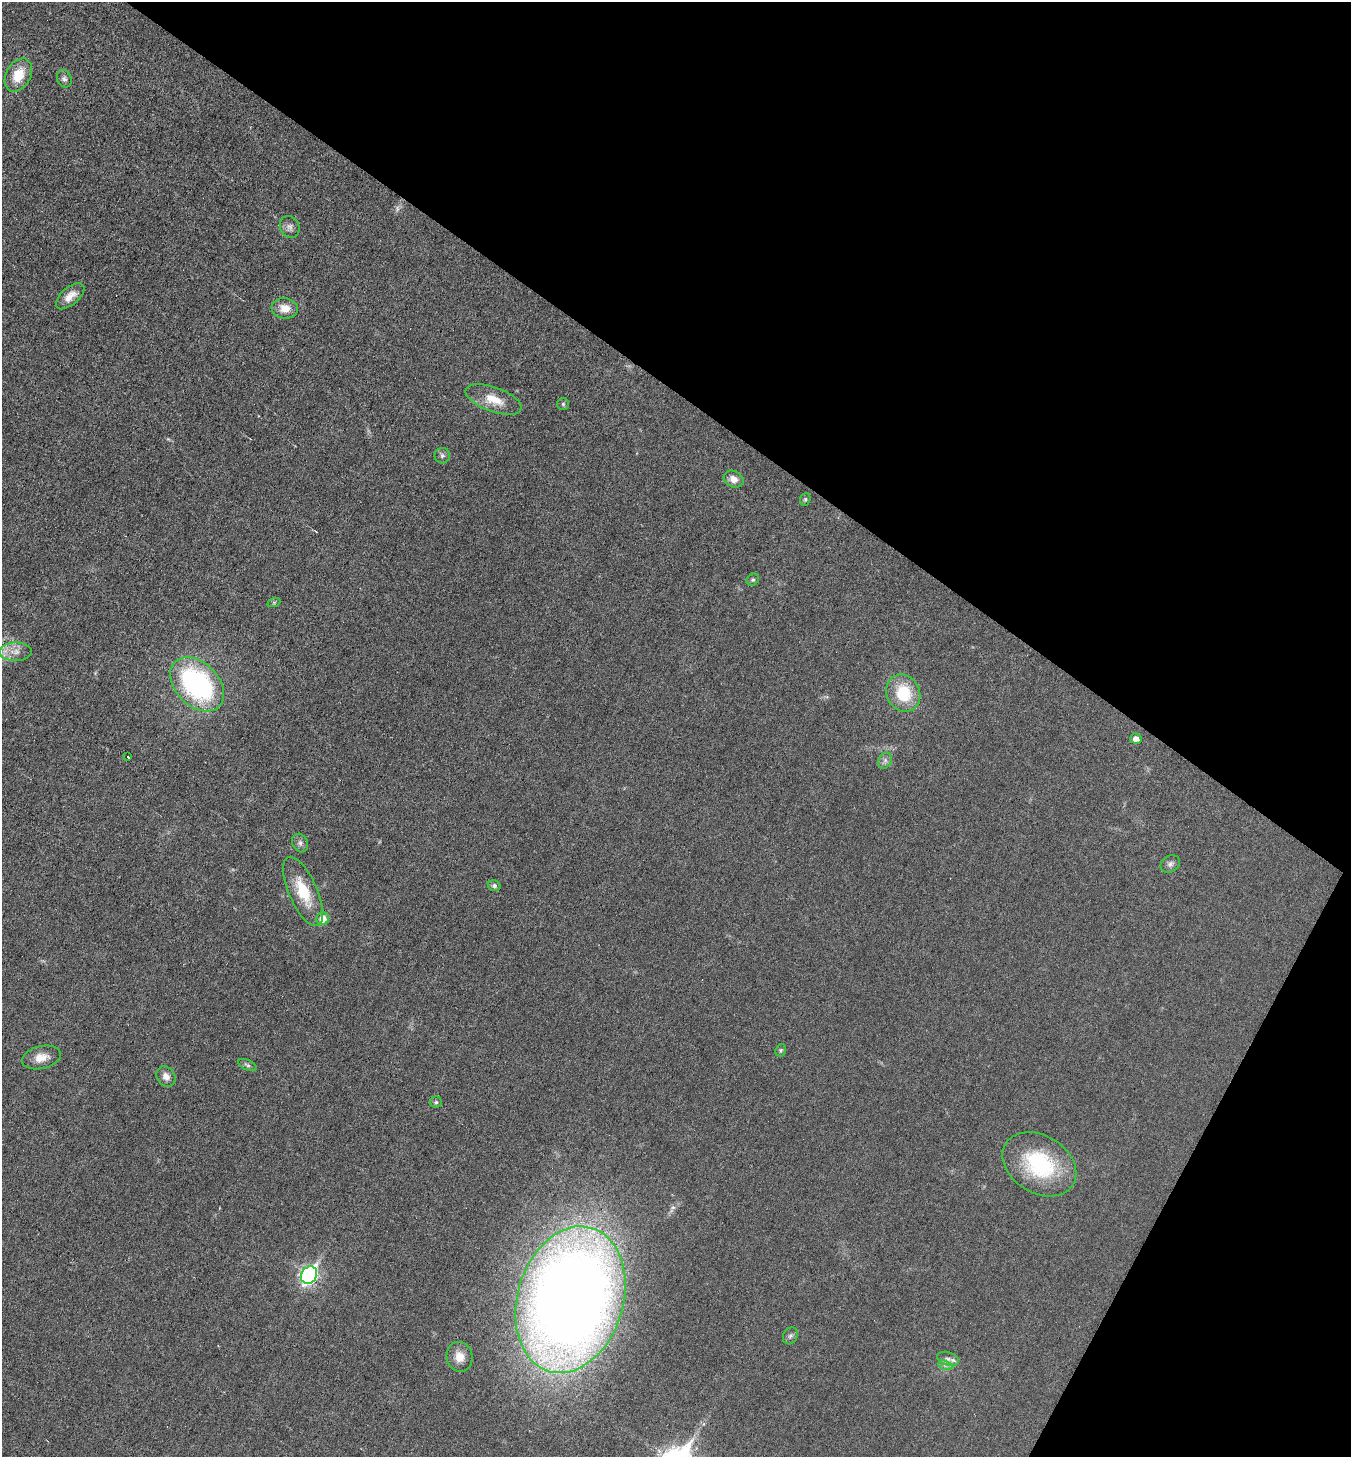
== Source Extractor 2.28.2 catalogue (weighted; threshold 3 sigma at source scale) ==
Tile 8 of 4 x 4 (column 4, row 2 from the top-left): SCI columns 4194-5542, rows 2913-4367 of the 5830 x 5822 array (HDU 1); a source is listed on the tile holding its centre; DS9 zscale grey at full resolution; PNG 1353 x 1459 px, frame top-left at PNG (2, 2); each listed source drawn as its Kron ellipse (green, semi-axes under 4 px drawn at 4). Shown black and unused: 32% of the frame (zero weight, under 3 of 6 exposures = <1% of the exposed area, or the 3 px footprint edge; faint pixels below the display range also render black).
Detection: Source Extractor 2.28.2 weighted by HDU 2 'WHT'; one run over the whole footprint, this tile lists its part. Background 0.0178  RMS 0.0036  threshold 0.0147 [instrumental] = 3 sigma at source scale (4.09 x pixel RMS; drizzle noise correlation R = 1.36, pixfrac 0.8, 0.05/0.05 arcsec/px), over >= 5 px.
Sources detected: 36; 1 too faint to see at this stretch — neither listed nor drawn; the other 35 listed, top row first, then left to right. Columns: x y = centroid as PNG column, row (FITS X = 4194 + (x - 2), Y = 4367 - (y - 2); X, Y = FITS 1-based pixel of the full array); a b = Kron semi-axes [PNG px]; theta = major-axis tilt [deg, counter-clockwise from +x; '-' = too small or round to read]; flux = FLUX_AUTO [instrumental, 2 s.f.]
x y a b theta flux
18 75 18 12 61 7.4
64 79 9 7 -67 1.2
290 227 11 9 -61 1.6
70 296 17 8 41 3.3
285 308 13 10 -6 4.1
494 399 29 12 -20 6.9
563 404 6 6 - 0.6
442 456 8 7 - 0.93
734 479 10 8 -27 2.7
805 499 6 5 - 0.55
753 580 7 5 40 0.57
274 602 7 4 19 0.42
16 652 16 9 1 3.3
197 684 31 21 -46 62
903 693 19 16 -64 14
1136 739 6 5 - 2
128 757 3 2 - 0.43
885 761 8 6 70 1.2
300 843 9 7 -65 1.3
1170 864 10 8 32 1.2
494 886 6 5 - 0.84
303 891 37 14 -66 12
323 919 6 6 - 4.6
781 1050 6 5 - 0.53
41 1057 20 11 13 4
247 1065 10 5 -25 0.83
166 1077 10 9 - 2.1
436 1102 5 5 - 0.66
1039 1164 40 28 -32 30
309 1275 9 7 58 97
570 1300 75 53 73 630
790 1336 9 7 62 0.94
459 1357 15 13 -79 4
948 1359 11 6 -17 1.6
945 1365 7 4 -19 0.82